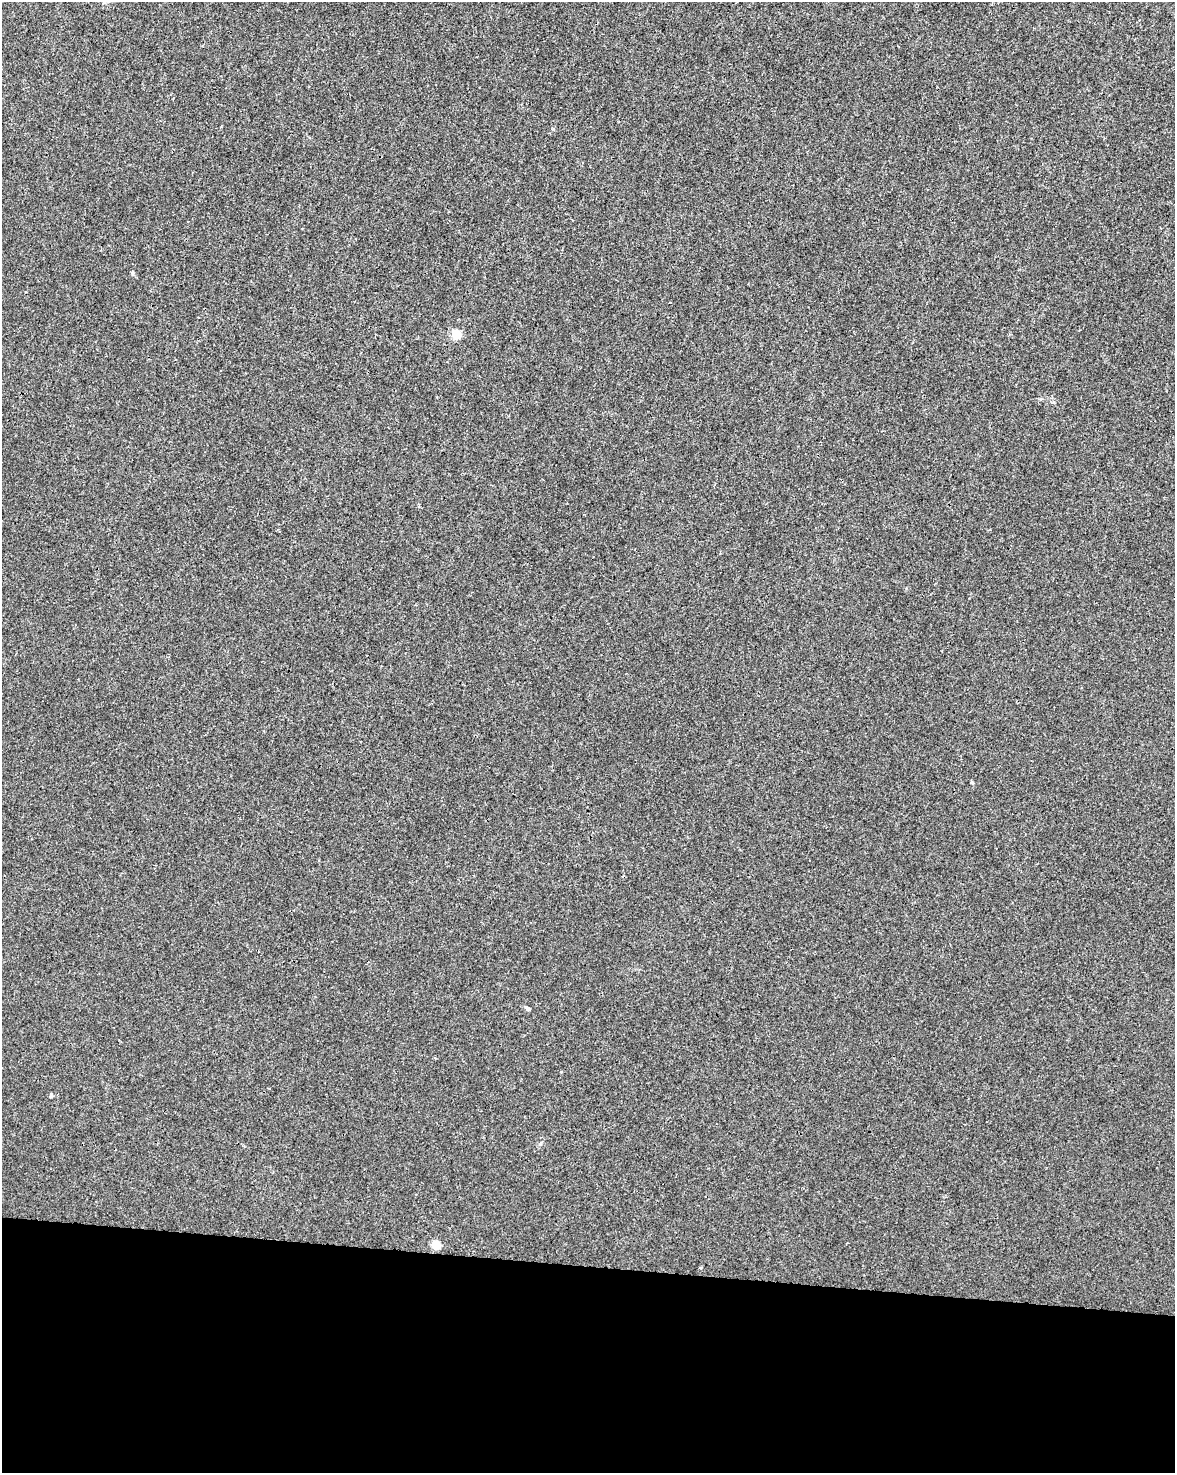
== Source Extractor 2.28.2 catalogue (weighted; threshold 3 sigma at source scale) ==
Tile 10 of 4 x 3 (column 2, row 3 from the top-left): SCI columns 1174-2346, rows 228-1698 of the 4700 x 4923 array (HDU 1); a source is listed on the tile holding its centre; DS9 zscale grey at full resolution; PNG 1177 x 1475 px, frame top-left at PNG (2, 2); no overlay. Shown black and unused: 14% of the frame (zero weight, under 3 of 4 exposures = <1% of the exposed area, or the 3 px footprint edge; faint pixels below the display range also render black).
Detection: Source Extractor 2.28.2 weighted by HDU 2 'WHT'; one run over the whole footprint, this tile lists its part. Background 0.00168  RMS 0.0028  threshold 0.0124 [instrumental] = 3 sigma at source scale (4.5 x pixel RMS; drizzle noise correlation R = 1.50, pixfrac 1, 0.0396/0.0396 arcsec/px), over >= 5 px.
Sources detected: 6; all 6 listed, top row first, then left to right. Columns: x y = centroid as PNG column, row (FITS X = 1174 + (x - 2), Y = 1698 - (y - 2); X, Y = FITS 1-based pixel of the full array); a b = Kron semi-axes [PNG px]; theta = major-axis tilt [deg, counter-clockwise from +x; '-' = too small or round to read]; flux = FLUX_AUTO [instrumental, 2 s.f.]
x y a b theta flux
132 273 6 4 -72 0.4
456 334 5 5 - 11
972 782 4 3 - 0.35
527 1009 7 5 -55 0.43
51 1095 5 4 - 0.41
436 1245 5 5 - 10